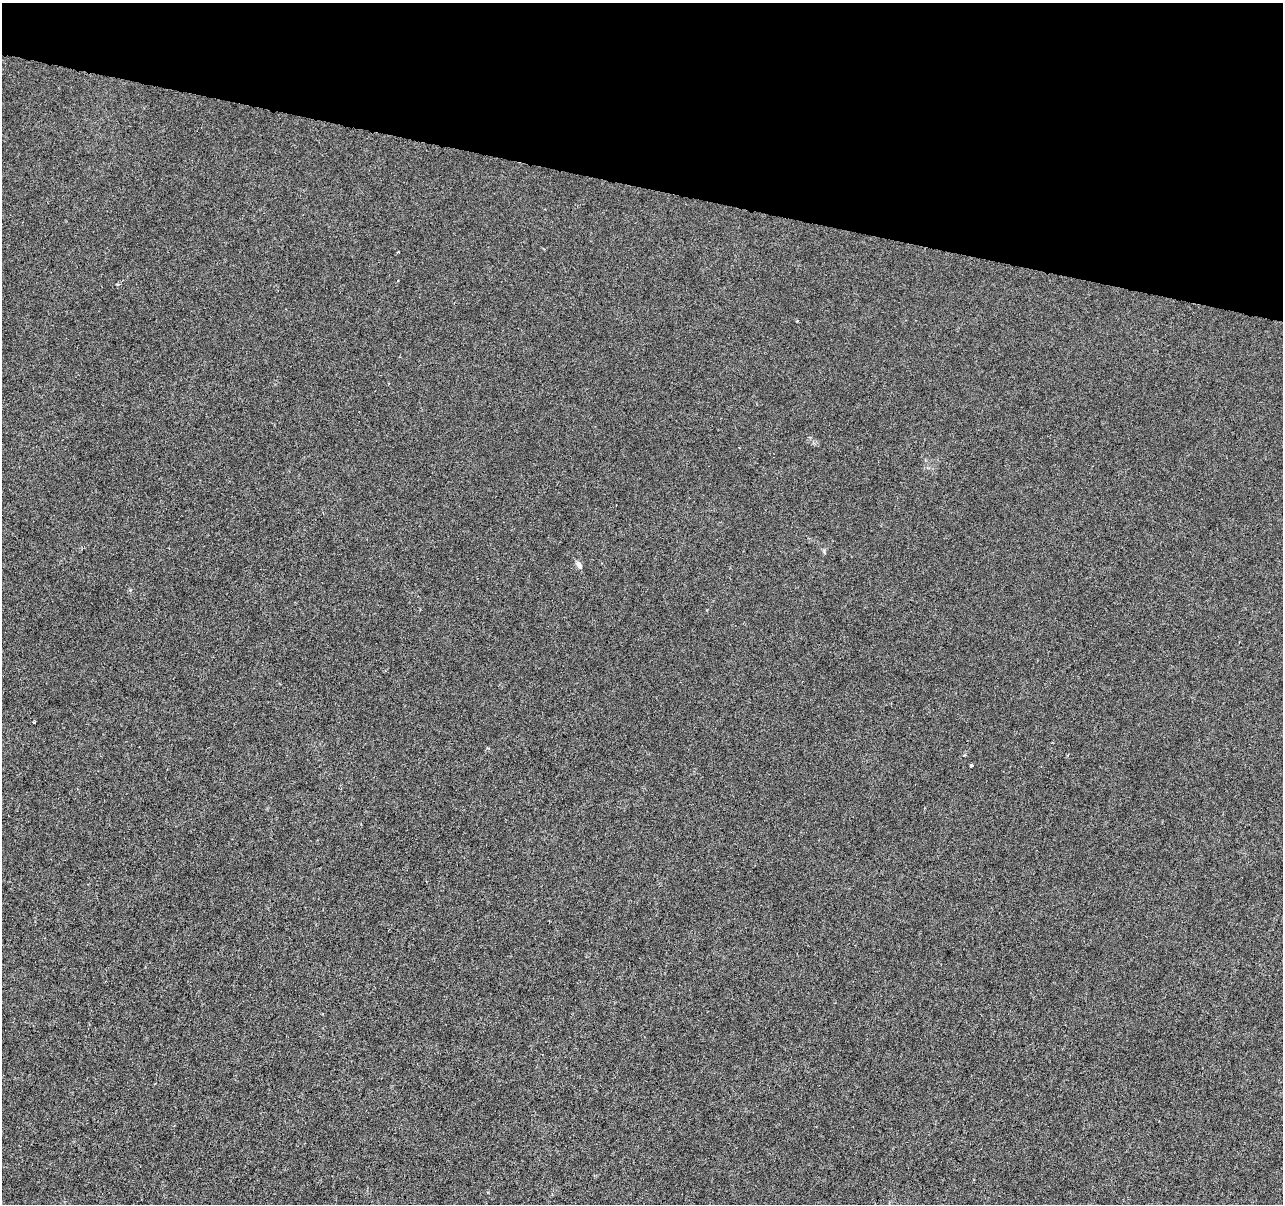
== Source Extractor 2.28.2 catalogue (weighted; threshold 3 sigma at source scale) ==
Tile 2 of 4 x 4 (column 2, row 1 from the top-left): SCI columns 1289-2569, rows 3891-5092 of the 5130 x 5314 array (HDU 1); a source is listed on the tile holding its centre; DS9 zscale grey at full resolution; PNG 1285 x 1206 px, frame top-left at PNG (2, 3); no overlay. Shown black and unused: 15% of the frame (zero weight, under 3 of 6 exposures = <1% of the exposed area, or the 3 px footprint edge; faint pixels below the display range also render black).
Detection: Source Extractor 2.28.2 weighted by HDU 2 'WHT'; one run over the whole footprint, this tile lists its part. Background -1.39e-04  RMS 0.0012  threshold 0.0051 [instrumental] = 3 sigma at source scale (4.09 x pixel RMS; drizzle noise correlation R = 1.36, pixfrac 0.8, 0.0396/0.0396 arcsec/px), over >= 5 px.
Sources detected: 4; all 4 listed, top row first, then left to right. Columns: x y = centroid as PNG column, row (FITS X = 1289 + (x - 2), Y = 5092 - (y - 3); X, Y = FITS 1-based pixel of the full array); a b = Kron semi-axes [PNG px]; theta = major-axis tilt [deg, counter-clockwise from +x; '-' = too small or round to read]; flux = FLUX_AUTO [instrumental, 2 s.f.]
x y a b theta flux
579 565 9 6 -62 0.45
34 722 3 2 - 0.1
971 765 3 3 - 0.17
488 1192 3 3 - 0.086